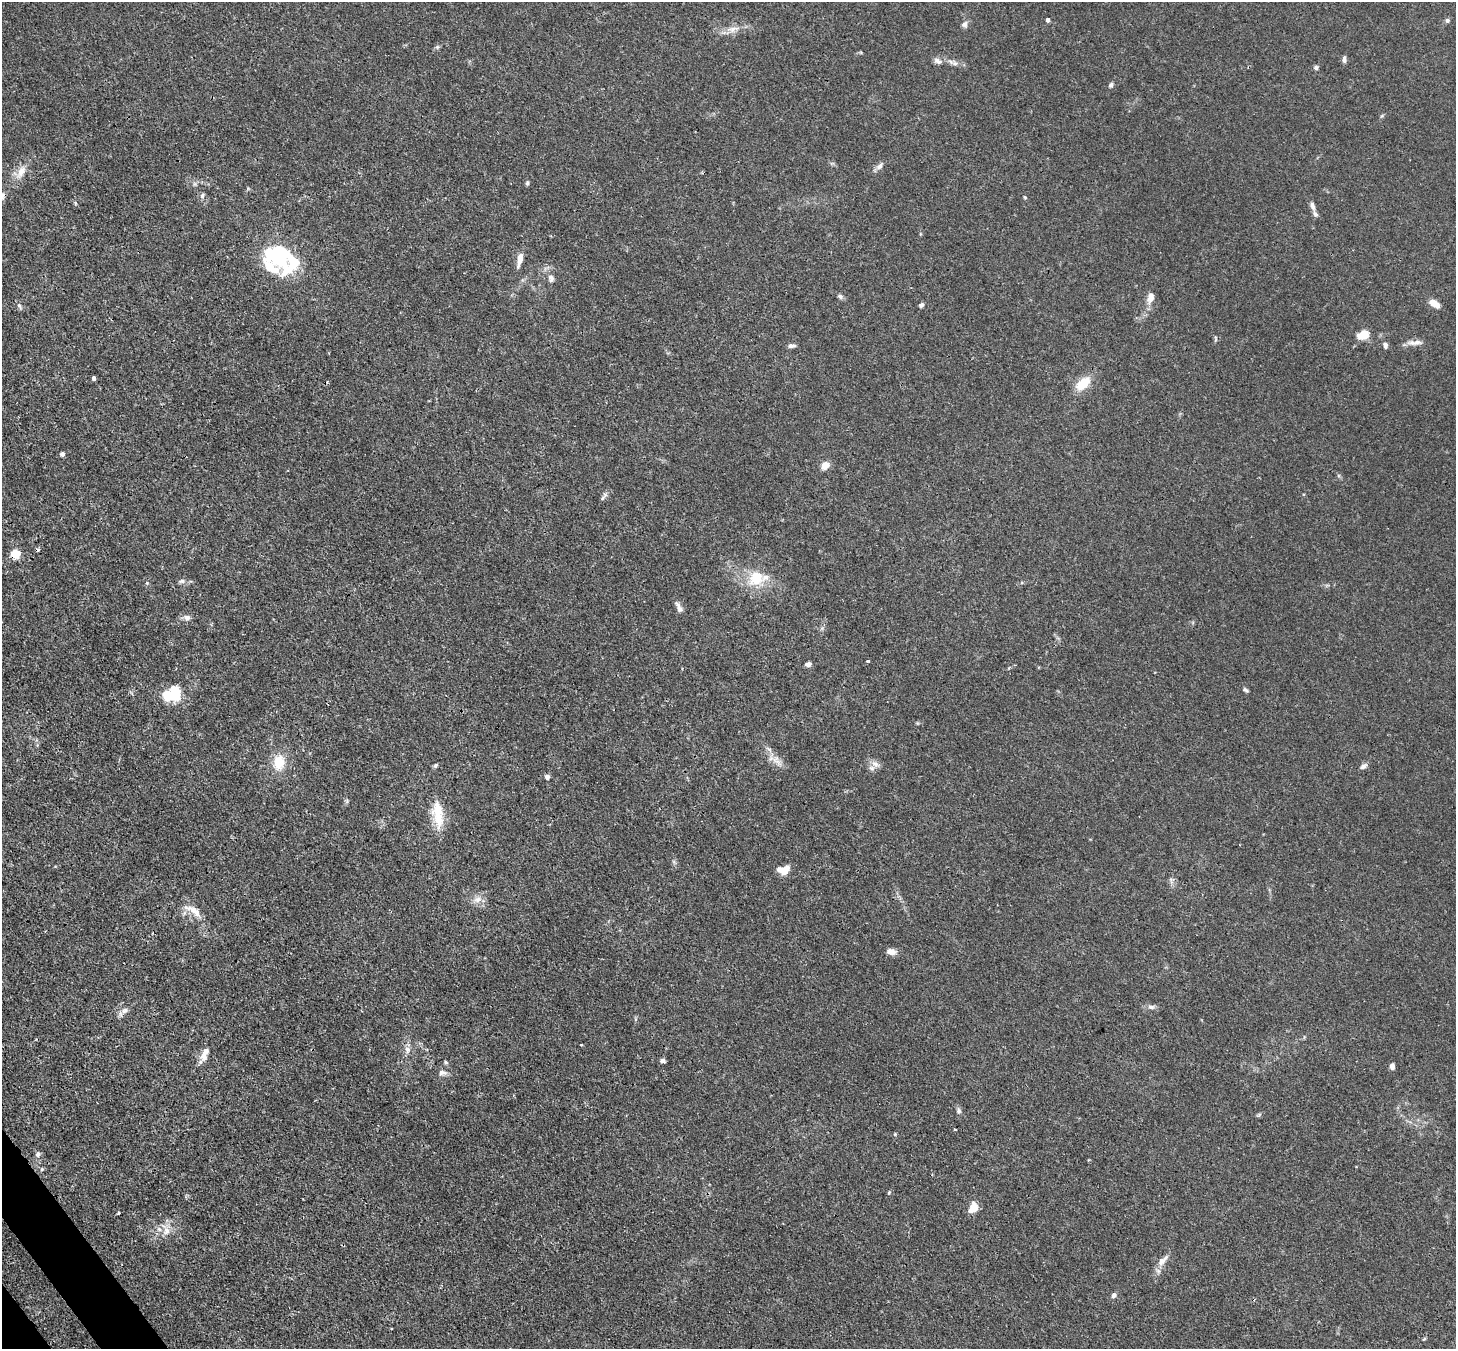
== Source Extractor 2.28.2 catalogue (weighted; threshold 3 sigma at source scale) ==
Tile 7 of 4 x 4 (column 3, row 2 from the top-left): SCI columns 2987-4440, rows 2905-4251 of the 5973 x 5946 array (HDU 1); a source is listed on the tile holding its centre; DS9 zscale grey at full resolution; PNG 1458 x 1351 px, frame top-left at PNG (2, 2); no overlay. Shown black and unused: <1% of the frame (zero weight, under 3 of 4 exposures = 7% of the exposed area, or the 3 px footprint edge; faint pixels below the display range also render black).
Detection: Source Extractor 2.28.2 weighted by HDU 2 'WHT'; one run over the whole footprint, this tile lists its part. Background 0.0246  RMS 0.0027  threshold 0.0122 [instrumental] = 3 sigma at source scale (4.5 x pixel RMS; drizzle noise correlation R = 1.50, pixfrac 1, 0.05/0.05 arcsec/px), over >= 5 px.
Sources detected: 87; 3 inside a brighter object's white glare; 1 cosmic-ray / hot-pixel residue — not listed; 5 inside a brighter listed object's ellipse — not listed separately; the other 78 listed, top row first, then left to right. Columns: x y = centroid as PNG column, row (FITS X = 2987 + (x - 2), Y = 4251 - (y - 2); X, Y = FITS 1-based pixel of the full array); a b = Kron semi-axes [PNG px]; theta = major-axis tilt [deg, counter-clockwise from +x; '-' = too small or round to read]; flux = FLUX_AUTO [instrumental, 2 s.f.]
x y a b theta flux
1048 20 4 4 - 0.88
1447 20 6 5 - 0.59
964 24 9 8 - 0.99
733 29 19 8 13 2.5
437 47 5 5 - 0.45
1344 60 7 5 -86 0.94
938 61 13 7 -30 1.2
955 63 11 6 -12 1.1
1316 67 6 6 - 0.58
1111 85 7 5 62 0.55
879 166 11 7 45 1.1
21 172 20 9 61 3
527 183 5 5 - 0.41
2 196 11 6 37 1
202 196 7 5 88 0.69
1025 197 5 4 - 0.29
1312 206 11 6 -71 1.1
276 258 41 22 -21 18
520 259 19 6 77 2.2
551 278 11 7 -75 1.1
840 296 7 6 - 0.66
1150 298 15 9 76 2.1
1434 303 11 6 -28 3
921 305 6 5 - 0.66
19 306 7 5 -68 0.61
1363 335 12 8 18 4.1
1216 338 8 3 -88 0.36
1417 342 21 6 2 1.7
1385 345 7 5 -76 0.86
792 346 10 5 1 0.76
94 378 4 3 - 0.66
1083 383 17 9 42 6.2
62 454 4 4 - 0.97
825 465 9 7 47 2.4
603 498 10 5 59 0.65
16 554 5 5 - 14
756 578 24 21 45 7.7
182 581 8 6 15 0.69
679 607 16 6 -64 1.3
187 618 8 7 - 1.2
867 661 4 3 - 0.23
808 664 7 5 18 0.84
1245 690 7 4 -38 0.52
175 693 17 12 -80 7.4
769 750 8 4 -43 0.7
279 762 18 13 86 5.7
875 764 11 6 -35 1.3
435 765 6 5 - 0.48
1363 766 10 6 31 0.9
547 777 4 4 - 1.3
347 801 6 4 73 0.42
438 814 37 13 -83 6.8
784 870 13 9 5 3.5
477 899 12 8 20 1.9
195 911 23 9 -48 3.3
891 951 9 6 -17 2.1
1151 1007 9 6 -10 0.9
125 1010 10 7 33 1.2
581 1045 3 3 - 0.21
407 1050 10 8 -80 1.4
205 1054 19 8 72 2.6
663 1061 6 4 -11 0.64
446 1062 6 4 -24 0.4
1392 1066 6 5 - 1.3
442 1072 13 7 -5 1.2
959 1111 7 6 - 0.68
955 1130 4 2 - 0.24
895 1134 5 4 - 0.32
38 1154 8 6 77 0.81
42 1169 5 5 - 0.38
889 1192 5 3 - 0.26
973 1207 13 9 67 2.9
118 1213 4 3 - 0.27
166 1231 11 9 62 2.2
1162 1261 14 8 57 1.9
1114 1295 6 5 - 0.94
391 1329 3 2 - 0.26
1424 1339 6 3 19 0.3
Overlapping masked pixels (flux is a lower limit): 2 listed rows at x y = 2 196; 16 554
Isophote crosses this tile's border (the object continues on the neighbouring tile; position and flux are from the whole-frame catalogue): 1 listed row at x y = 2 196